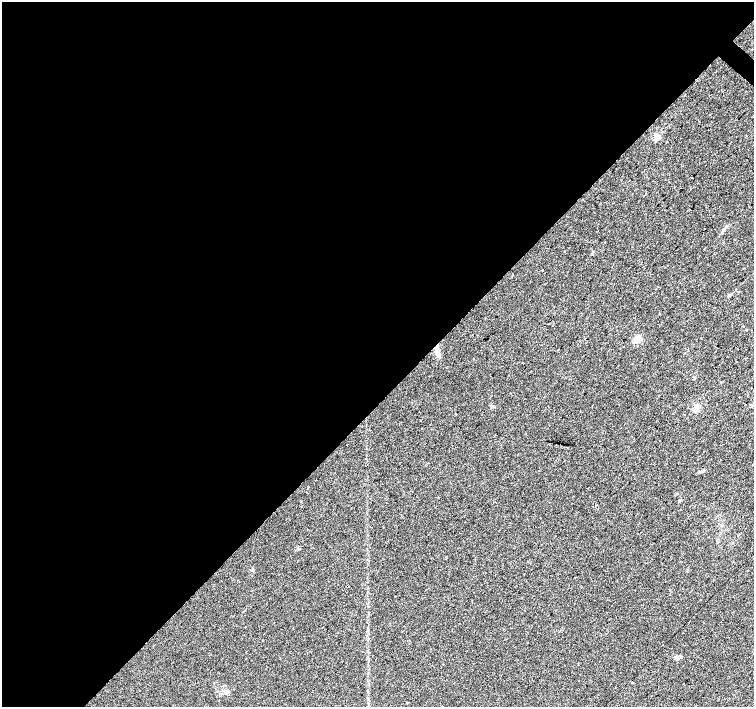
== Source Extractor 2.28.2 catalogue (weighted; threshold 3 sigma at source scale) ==
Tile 5 of 4 x 4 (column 1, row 2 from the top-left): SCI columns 4-1507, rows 3046-4454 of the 6019 x 6023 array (HDU 1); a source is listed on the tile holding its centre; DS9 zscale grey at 2 x 2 block average (1 PNG px = mean of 2 x 2 image px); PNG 756 x 709 px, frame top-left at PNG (2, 2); no overlay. Shown black and unused: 57% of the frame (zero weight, under 2 of 3 exposures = <1% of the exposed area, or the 3 px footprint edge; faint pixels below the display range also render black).
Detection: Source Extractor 2.28.2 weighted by HDU 2 'WHT'; one run over the whole footprint, this tile lists its part. Background 0.0279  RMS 0.0059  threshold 0.0267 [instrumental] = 3 sigma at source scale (4.5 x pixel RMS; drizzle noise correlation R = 1.50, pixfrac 1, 0.0396/0.0396 arcsec/px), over >= 5 px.
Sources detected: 33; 9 cosmic-ray / hot-pixel residue — not listed; the other 24 listed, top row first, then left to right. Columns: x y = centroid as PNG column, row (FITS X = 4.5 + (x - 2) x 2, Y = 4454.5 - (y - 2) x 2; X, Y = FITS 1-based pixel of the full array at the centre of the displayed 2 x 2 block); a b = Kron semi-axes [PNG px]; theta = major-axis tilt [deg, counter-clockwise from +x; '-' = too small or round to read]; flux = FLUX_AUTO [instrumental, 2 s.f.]
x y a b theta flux
710 114 2 2 - 0.65
656 137 3 3 - 51
642 172 2 2 - 1.1
690 210 2 2 - 2
657 213 2 2 - 0.97
542 270 2 2 - 1.3
734 280 2 2 - 1
746 331 2 2 - 2.3
472 335 2 2 - 1.8
637 339 10 6 28 9.1
456 340 2 2 - 1.4
437 351 11 5 -76 7.5
750 405 2 2 - 1.4
696 408 7 5 56 7.4
456 414 2 2 - 2.9
420 421 2 2 - 7.8
347 444 2 2 - 0.74
753 465 2 2 - 11
679 501 3 2 - 2.3
597 504 2 2 - 1.5
747 571 2 2 - 0.68
238 580 2 2 - 0.51
632 682 2 2 - 1
442 706 2 2 - 2.5
Isophote crosses this tile's border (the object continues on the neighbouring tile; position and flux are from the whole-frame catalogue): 2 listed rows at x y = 753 465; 442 706
Diffuse or blended objects may show on this block-average render without a row.